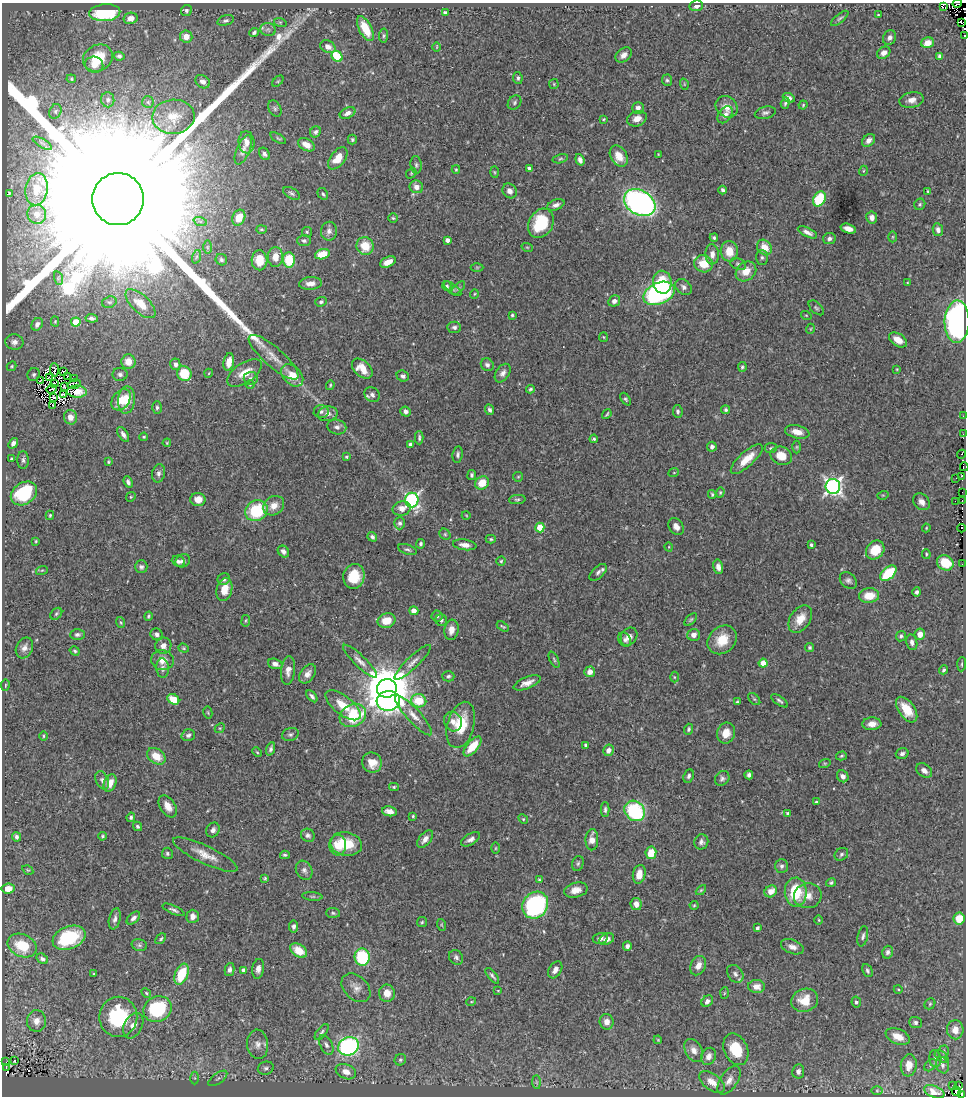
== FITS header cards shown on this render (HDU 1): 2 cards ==
NAXIS1  =                  964
NAXIS2  =                 1094

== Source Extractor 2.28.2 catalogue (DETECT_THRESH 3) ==
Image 964 x 1094 px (HDU 1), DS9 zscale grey, 1 PNG px = 1 image px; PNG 968 x 1098 px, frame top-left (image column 1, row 1094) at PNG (2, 3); each listed source drawn as its Kron ellipse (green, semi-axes under 4 px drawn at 4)
Background 0.677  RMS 0.018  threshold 0.0534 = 3 sigma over >= 5 px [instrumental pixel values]
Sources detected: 503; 12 with non-positive FLUX_AUTO (blend fragments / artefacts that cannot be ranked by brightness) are neither listed nor drawn; the other 491 listed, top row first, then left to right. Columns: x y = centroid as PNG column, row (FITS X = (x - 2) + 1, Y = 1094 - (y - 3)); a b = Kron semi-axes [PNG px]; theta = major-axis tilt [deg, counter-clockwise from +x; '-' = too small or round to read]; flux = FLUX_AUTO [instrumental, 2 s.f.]
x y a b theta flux
957 3 5 2 - 6.4
696 6 7 5 11 5.5
943 7 4 3 - 3500
186 10 6 5 - 2.4
105 13 15 8 4 76
445 13 3 3 - 3
878 15 3 2 - 0.95
131 18 7 5 11 7.7
840 18 10 4 40 2.4
226 20 8 5 16 2.8
280 22 6 4 -18 1.9
961 22 3 2 - 24
365 28 14 6 -64 29
268 30 8 6 -11 3.5
254 32 5 4 - 2.6
186 36 6 6 - 14
384 36 7 4 83 1.8
964 36 3 2 - 16
890 38 7 6 - 3.9
928 43 6 5 - 12
328 47 8 6 -26 6.2
437 47 5 3 - 0.95
884 53 7 5 37 7.3
624 55 9 6 38 5.8
119 56 5 4 - 2.6
337 56 6 5 - 49
939 56 4 3 - 2.1
98 58 15 13 31 30
94 65 9 8 - 9.3
518 78 6 5 - 2.7
71 79 5 4 - 1.6
667 80 6 5 - 2.2
278 81 6 4 45 1.7
203 82 8 6 -34 5.8
554 84 5 4 - 1.5
684 84 6 3 -72 1.3
789 98 6 4 -27 3.9
108 100 7 6 - 3.8
912 100 12 8 11 7.8
148 102 6 5 - 2.1
515 103 8 6 50 2.6
785 103 6 4 72 2.3
803 105 4 4 - 1.4
727 107 12 10 -43 12
638 108 6 5 - 4.8
275 109 9 6 -60 3.1
55 111 7 5 66 2.3
348 113 8 5 25 5.8
765 113 10 6 13 3.5
725 115 9 6 53 5.5
173 117 21 17 3 24
603 119 4 3 - 1.3
637 119 10 7 22 10
315 132 6 5 - 3.1
278 138 8 3 -32 1.6
352 140 5 4 - 1.9
868 140 7 5 46 6.3
246 142 11 8 -84 10
42 143 11 3 -29 2.9
306 145 9 5 -28 10
243 150 15 6 67 6.6
264 154 6 5 - 3.2
658 154 4 2 - 0.74
619 156 11 8 -58 16
338 158 13 7 52 20
560 159 8 4 14 2.1
580 160 6 4 -72 4.6
416 165 9 5 -83 3.4
529 168 4 3 - 3
456 169 4 4 - 1.3
863 171 5 3 - 1.1
494 172 6 4 -88 1.3
411 173 6 4 49 1.6
416 187 7 6 - 7.5
36 189 16 11 80 19
723 190 4 3 - 2.7
510 191 8 6 -52 6.6
928 191 4 2 - 1.1
9 193 3 2 - 0.92
292 193 9 5 -30 3
323 194 6 4 -61 2
118 199 26 25 - 330000
819 199 8 6 60 54
640 203 17 12 -30 380
920 204 6 5 - 1.8
556 205 9 5 20 4.7
37 214 9 9 - 9.5
239 218 8 6 63 13
393 218 4 4 - 1.6
872 218 6 5 - 6
200 221 7 4 -18 2.9
541 223 15 12 61 58
261 229 5 4 - 1.7
848 229 8 4 -16 8.4
938 230 6 5 - 3.7
329 231 9 8 - 5.8
307 232 5 5 - 1.8
807 232 10 4 -26 5.7
893 237 5 3 - 1.2
714 238 4 4 - 2
829 238 6 5 - 3.5
447 240 4 4 - 5.7
304 241 7 5 -2 3.2
365 246 9 8 - 25
207 247 7 4 90 2
527 247 6 3 -18 1.3
764 247 8 6 -54 17
729 251 10 8 -87 18
322 254 7 5 16 24
712 254 10 7 -87 7.4
196 257 7 4 71 2.6
275 257 10 7 90 12
762 257 7 6 - 2.8
221 260 6 5 - 2.6
259 260 10 8 -87 17
289 260 7 6 - 41
388 262 8 5 22 10
703 264 9 8 - 24
738 264 8 5 -22 3
477 267 6 4 0 1.5
746 271 11 9 40 15
58 278 7 4 -73 2.2
662 282 11 9 -77 31
310 283 11 6 4 7.9
907 283 4 3 - 1.1
447 286 5 4 - 2.3
684 287 9 7 -41 4.2
458 288 9 3 45 2.2
452 289 10 4 -37 2.9
659 293 16 10 24 220
474 294 5 3 - 1
614 301 6 5 - 4.6
109 302 7 5 17 2.5
321 302 6 4 19 2.3
140 304 19 9 -43 15
816 308 9 5 -44 2.3
512 315 3 3 - 2
806 315 5 3 - 1
92 318 6 4 -7 3.7
55 321 5 4 - 1.3
76 322 4 4 - 29
957 322 21 12 89 370
37 324 7 5 56 5
454 327 7 5 -9 3.2
810 329 5 3 - 0.95
603 337 5 4 - 1.2
898 340 10 6 -33 12
14 342 9 7 -2 5.9
274 357 32 9 -41 17
128 362 7 7 - 14
229 362 9 5 80 15
175 364 6 5 - 4.2
487 365 7 6 - 4
12 366 5 4 - 1.4
742 367 5 4 - 2
362 369 12 8 -43 18
897 369 4 3 - 0.92
54 370 6 2 -86 0.51
63 371 4 2 - 1
184 373 8 7 - 37
209 373 4 3 - 0.9
245 373 20 9 33 19
503 373 10 6 55 5.7
34 374 7 6 - 2.4
120 374 7 6 - 3.7
292 375 13 9 -45 20
68 376 3 2 - 1.1
403 376 6 5 - 3.8
49 377 2 2 - 0.95
251 378 7 6 - 4
75 379 3 2 - 0.68
40 381 3 2 - 0.6
54 383 4 2 - 2
74 384 7 4 15 1.1
250 385 5 3 - 0.95
330 385 5 3 - 1.4
64 387 3 2 - 0.73
51 389 5 2 - 0.74
530 389 4 3 - 1.9
77 392 10 6 -2 5.4
63 395 3 3 - 0.071
372 395 8 7 - 4.2
54 397 3 2 - 0.52
626 399 7 4 -51 2.1
121 400 12 8 52 19
126 400 14 8 85 19
52 405 4 2 - 0.71
157 408 6 5 - 2.6
490 410 5 4 - 3.2
726 410 4 4 - 2.2
678 411 6 4 -79 2.9
321 412 7 6 - 3.5
406 412 5 5 - 4
328 414 10 7 12 6.4
607 414 5 2 - 1.7
963 416 3 2 - 1.9
70 417 7 6 - 10
337 427 9 7 -13 5
797 432 12 6 -13 11
123 434 8 4 -57 5
963 434 2 2 - 0.89
144 437 4 3 - 1.5
419 438 6 3 90 2.4
594 439 4 3 - 2.1
13 443 6 4 50 4.5
167 443 4 3 - 1.1
410 444 4 4 - 2.8
712 447 5 5 - 3.4
797 447 6 4 90 1.6
771 448 6 5 - 1.9
961 454 4 3 - 27
458 455 8 5 81 3
781 456 11 9 -24 17
346 457 3 3 - 1.6
11 459 3 3 - 1.9
747 459 20 7 42 19
23 460 9 5 90 3.4
108 462 3 3 - 1.4
964 467 4 2 - 5.6
674 472 5 3 - 0.96
158 473 9 6 78 4.1
472 475 5 4 - 2.5
962 476 3 2 - 3.4
518 477 5 4 - 1.3
956 478 2 2 - 4.4
128 482 6 4 -68 3.9
482 483 7 6 - 21
833 486 7 7 - 420
720 492 5 4 - 1.3
962 492 2 2 - 2.8
24 493 14 10 35 70
712 494 4 3 - 1.7
883 495 6 3 17 1.1
131 497 5 4 - 1.4
198 499 7 6 - 12
517 499 8 4 5 2.2
412 500 7 6 - 250
962 500 2 2 - 2.9
955 501 3 2 - 6.6
921 502 9 7 -44 7.7
274 506 11 9 37 12
402 508 9 7 13 9.1
256 511 11 10 - 66
50 515 4 3 - 1.6
466 515 4 3 - 0.89
400 523 6 5 - 3.5
540 527 5 4 - 33
676 527 9 7 -56 7.6
926 528 4 4 - 1.1
962 528 4 2 - 48
445 534 6 5 - 1.9
372 537 5 4 - 2.7
491 539 5 4 - 1.8
36 541 3 3 - 1.1
421 544 5 4 - 2.5
465 545 12 5 -8 7.9
811 545 4 3 - 2
669 547 4 3 - 0.88
407 550 10 5 -18 3
875 550 10 8 47 29
283 551 6 5 - 4.2
926 554 5 4 - 1.3
178 561 6 5 - 3.3
183 561 7 6 - 4.3
501 561 4 4 - 1.6
945 563 9 7 -30 25
962 564 3 2 - 1
141 567 6 6 - 3.4
718 567 7 5 -77 5.9
42 570 6 3 18 1.6
598 572 10 5 42 4.2
888 573 10 5 43 55
354 576 12 10 76 33
224 579 6 5 - 3.8
848 581 9 7 -44 4.2
224 589 12 7 76 17
917 592 5 4 - 3.1
869 596 10 7 5 22
414 611 4 4 - 7.1
56 614 7 5 45 2.1
148 616 5 3 - 1.6
437 616 5 5 - 2.3
800 619 15 10 57 18
441 620 6 5 - 2.8
691 620 8 4 45 2.1
246 621 6 3 81 1.2
387 621 9 7 21 20
121 622 5 3 - 1.5
503 626 6 3 -32 1.6
451 630 10 7 81 10
77 634 7 5 1 2.9
157 634 6 5 - 3.9
920 634 5 5 - 11
694 635 6 6 - 6.4
901 636 5 5 - 2.7
629 637 10 7 57 7.8
625 639 8 6 -56 3.8
722 640 16 13 43 25
912 642 8 5 -75 4.7
163 646 8 8 - 7
810 647 4 4 - 1.9
24 648 11 8 64 6.6
184 648 5 4 - 1.5
75 651 5 4 - 1.8
162 660 11 10 - 11
554 660 9 3 -64 1.9
360 661 23 6 -44 8.2
413 662 24 6 44 8.3
763 663 4 4 - 22
275 664 7 5 -19 5.7
962 664 7 3 86 1.5
163 668 10 6 -86 3.9
288 670 14 7 84 8.4
944 670 5 4 - 2.1
590 672 5 5 - 8
308 674 11 7 53 7.3
448 676 6 5 - 2.5
674 677 5 3 - 1.2
527 683 14 5 22 8.7
5 685 5 3 - 1.3
387 688 10 9 - 6400
312 696 7 4 -48 3.2
173 699 6 5 - 28
754 699 7 4 -44 2
388 701 12 10 6 290
419 701 7 6 - 33
780 701 10 4 -35 2.7
737 702 3 3 - 1.4
343 705 21 9 -38 23
907 710 14 8 -55 23
208 713 6 4 -79 1.5
353 715 14 11 29 65
414 715 26 7 -48 12
453 721 10 9 - 8.6
872 724 9 6 4 8.8
461 725 24 13 75 42
220 728 5 4 - 1.4
688 729 5 4 - 2.4
726 733 10 9 - 13
188 735 7 5 17 3.5
290 735 8 6 19 3.1
43 736 4 3 - 1.2
586 745 4 3 - 2.8
473 746 12 6 50 28
271 749 7 4 70 3.1
608 750 6 5 - 6.2
257 752 5 3 - 1.4
902 754 6 5 - 3.7
156 756 10 7 -36 19
841 756 5 4 - 1.6
372 763 10 9 - 15
825 763 6 3 18 1.3
924 771 9 6 -37 5.9
749 775 4 4 - 3.7
689 776 7 5 67 3.1
843 776 6 5 - 5.7
722 778 8 6 48 3.4
102 780 9 6 -65 4.6
110 783 9 6 68 12
394 787 5 4 - 1.6
816 802 4 4 - 1.7
168 806 12 7 -57 11
605 810 7 4 90 2.6
389 811 7 4 -12 7.6
635 811 11 9 -45 100
788 813 4 4 - 3.3
413 816 4 4 - 1.3
131 817 5 4 - 2.4
523 819 5 4 - 1.7
138 826 5 4 - 2.1
213 830 8 6 55 4.3
308 835 7 6 - 3.7
102 836 4 4 - 1.7
16 837 4 4 - 3.5
425 839 10 5 51 7.4
471 839 10 5 32 4.9
592 840 10 6 88 9.9
701 842 7 7 - 4.2
346 844 16 12 -10 34
338 845 10 8 86 25
496 848 5 3 - 1.2
167 853 6 5 - 2.1
651 853 6 5 - 24
841 854 7 6 - 2.7
205 855 35 9 -25 17
285 855 5 3 - 2
578 863 7 5 73 2.4
782 866 7 6 - 3.4
28 870 6 4 -32 1.2
304 870 10 8 -61 4.8
639 874 9 6 78 12
265 878 4 3 - 1.5
539 880 4 3 - 1.5
831 883 5 4 - 2.2
8 889 7 5 5 10
576 890 12 7 13 9.4
701 890 6 3 45 1.5
771 891 6 5 - 10
796 892 14 11 -89 47
312 896 10 4 -4 2
808 896 14 12 11 13
636 904 6 5 - 7.9
535 905 14 12 53 160
694 905 4 4 - 1.4
173 910 12 3 -24 3.3
333 913 7 5 -3 2.2
193 916 6 6 - 6.6
133 918 8 5 43 4.3
115 919 11 5 76 4.4
959 919 6 5 - 19
819 920 4 3 - 1
422 922 5 5 - 1.8
442 925 6 4 -70 1.2
294 926 6 4 82 3.9
757 928 3 3 - 3.4
863 936 10 5 77 3.5
69 938 17 11 20 66
600 938 7 5 14 4.1
161 939 6 4 47 1.8
607 939 8 5 24 8.4
139 945 8 6 -16 2.8
22 946 15 11 -24 32
627 946 5 4 - 4
792 947 12 7 -20 6.8
299 951 9 6 -32 19
888 952 6 5 - 3.2
362 957 8 7 - 71
456 957 8 6 -50 3.7
42 959 6 4 -36 3.9
698 966 10 7 64 9
258 969 10 6 81 5.8
229 970 6 5 - 4.2
244 970 4 3 - 4.6
555 970 9 6 58 6.8
867 971 7 4 -65 2.5
94 974 3 3 - 1.3
181 974 11 6 67 42
735 974 10 7 -53 4.4
492 976 9 3 -51 2.8
757 986 8 6 -3 9.4
356 988 17 11 -44 10
898 989 4 3 - 1
498 991 4 3 - 0.84
146 993 5 4 - 1.6
387 993 9 8 - 12
724 993 6 4 87 1.2
805 1000 14 11 18 23
707 1001 6 5 - 4.6
471 1002 5 3 - 1.1
856 1002 5 4 - 2.9
930 1004 6 5 - 1.7
157 1009 14 12 30 92
118 1017 20 19 - 98
36 1021 11 9 -84 9.7
606 1022 8 7 - 8.6
915 1023 6 5 - 2.8
133 1026 13 9 63 11
955 1030 9 8 - 13
322 1032 9 4 53 2.8
898 1036 13 7 -23 14
658 1040 4 3 - 0.93
258 1044 15 10 -83 9.6
326 1045 10 6 -63 4.8
348 1046 10 9 - 250
736 1049 16 11 -65 37
694 1050 12 8 -62 8.6
944 1052 6 5 - 2.3
709 1056 9 7 65 6.5
942 1056 8 5 -37 2.7
935 1059 9 6 -84 3.3
400 1060 6 5 - 2.1
15 1061 3 3 - 2.3
6 1062 2 2 - 1.7
909 1065 11 8 83 14
930 1065 7 5 43 2.1
942 1065 8 6 -71 3.7
6 1067 3 2 - 4.4
266 1068 8 6 15 3.6
798 1071 7 6 - 4.3
346 1072 10 7 -22 10
195 1078 6 4 -89 2
218 1078 11 5 36 3.4
729 1080 16 8 56 9.6
536 1082 7 4 -89 2.1
712 1082 15 8 -37 15
953 1085 4 3 - 6.3
959 1086 3 3 - 5.2
877 1090 6 4 0 1.6
956 1091 5 4 - 39
934 1092 10 6 -22 8.4
962 1094 4 2 - 6.1
At the frame edge (FLAGS 8, measured only in part): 4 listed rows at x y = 957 3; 943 7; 964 36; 962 1094
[12 non-positive-flux detections neither listed nor drawn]